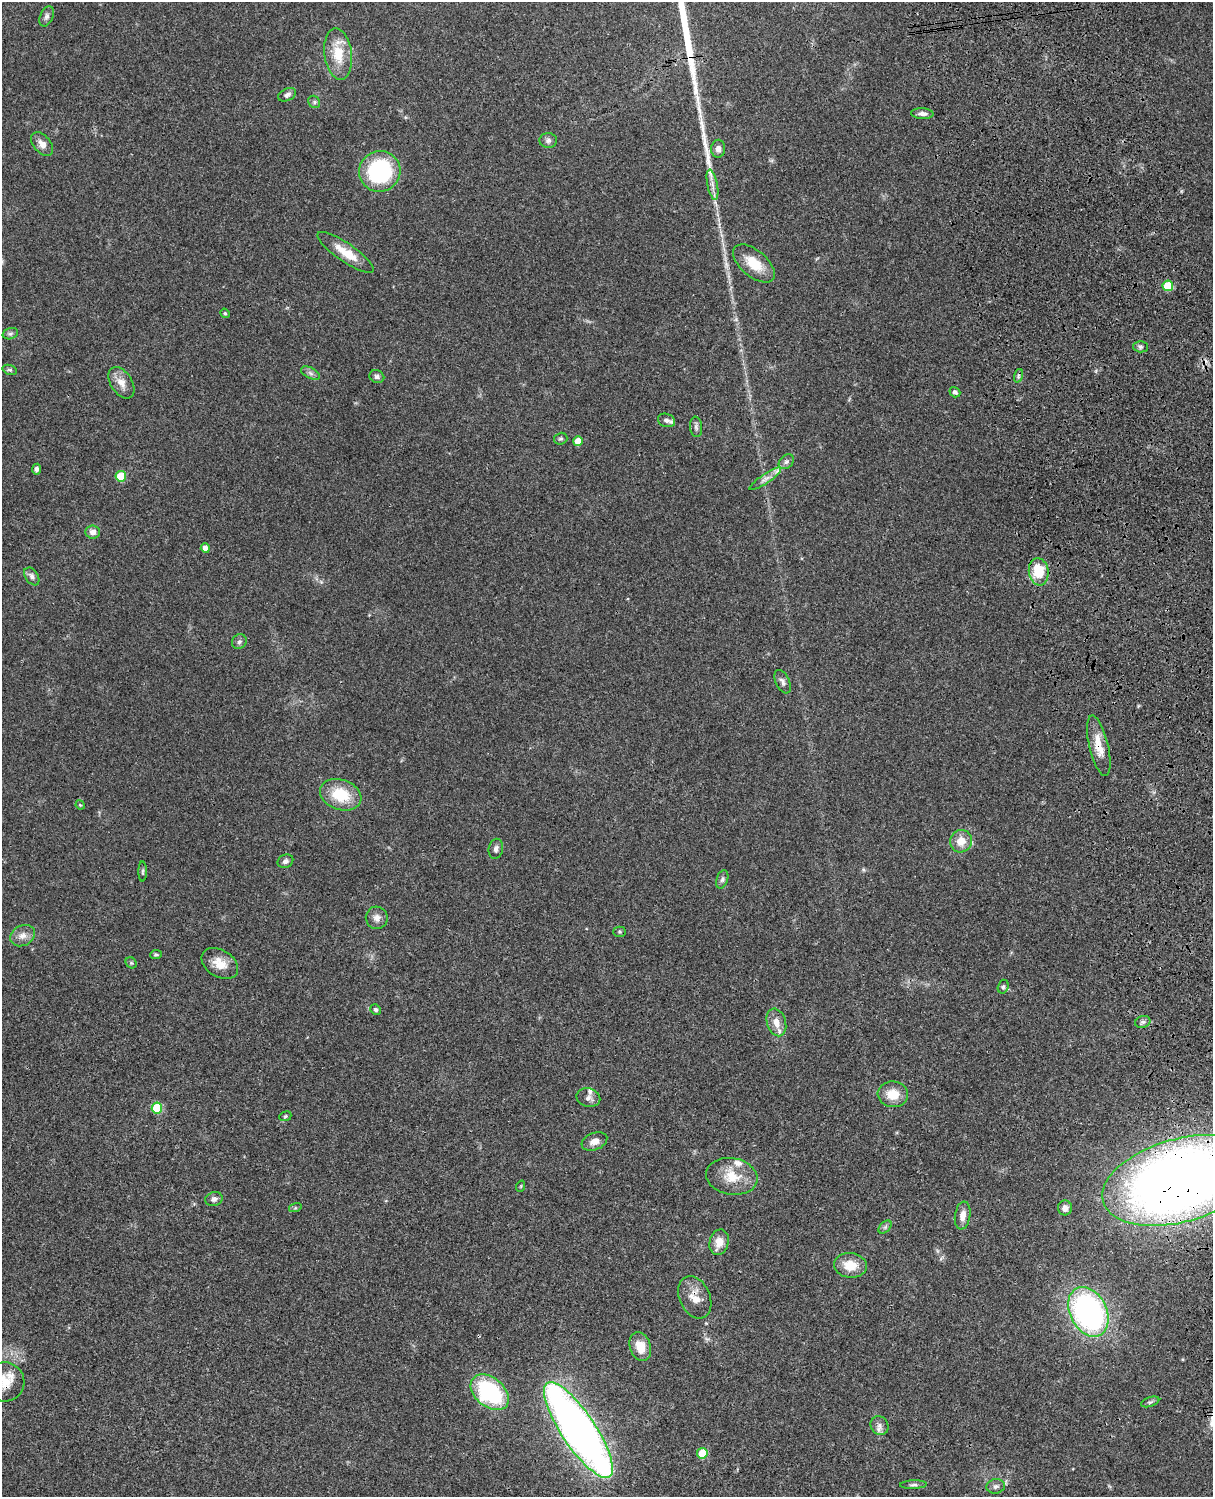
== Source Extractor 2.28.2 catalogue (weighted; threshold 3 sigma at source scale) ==
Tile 6 of 4 x 3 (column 2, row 2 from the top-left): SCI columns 1333-2543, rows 1772-3266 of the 5085 x 4925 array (HDU 1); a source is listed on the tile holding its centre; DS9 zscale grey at full resolution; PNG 1215 x 1499 px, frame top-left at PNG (2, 2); each listed source drawn as its Kron ellipse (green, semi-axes under 4 px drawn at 4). Shown black and unused: <1% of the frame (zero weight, under 3 of 4 exposures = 6% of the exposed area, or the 3 px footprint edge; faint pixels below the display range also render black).
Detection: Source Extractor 2.28.2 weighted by HDU 2 'WHT'; one run over the whole footprint, this tile lists its part. Background 0.0895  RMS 0.0062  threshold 0.0278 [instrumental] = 3 sigma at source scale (4.5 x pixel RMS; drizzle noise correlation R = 1.50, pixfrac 1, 0.05/0.05 arcsec/px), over >= 5 px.
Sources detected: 84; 1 inside a brighter object's white glare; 1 cosmic-ray / hot-pixel residue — neither listed nor drawn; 2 inside a brighter listed object's ellipse — not listed separately; the other 80 listed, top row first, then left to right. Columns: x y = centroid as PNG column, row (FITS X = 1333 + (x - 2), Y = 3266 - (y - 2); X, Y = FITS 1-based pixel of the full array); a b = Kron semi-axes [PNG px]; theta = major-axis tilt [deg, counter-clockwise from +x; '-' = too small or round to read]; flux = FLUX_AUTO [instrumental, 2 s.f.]
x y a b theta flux
47 16 11 6 66 2.1
338 54 26 13 -83 15
287 95 9 6 25 2
314 102 6 5 - 1.1
922 114 11 5 -3 2.5
548 140 9 7 2 2.1
42 144 14 8 -49 4.5
718 149 9 7 87 3
380 171 21 20 - 60
712 185 15 5 -79 3.6
346 252 33 9 -35 12
754 263 25 13 -40 14
1168 286 5 5 - 23
225 313 5 4 - 0.81
10 334 8 5 17 1.4
1140 347 7 5 -2 1.4
10 370 7 4 -17 0.99
310 373 10 5 -27 1.9
1018 376 7 4 72 1.3
377 377 7 6 - 1.7
121 383 17 10 -57 6.4
955 392 6 4 -36 1.7
666 420 9 6 -20 2.4
696 427 10 6 -83 1.9
561 439 7 6 - 1.1
578 441 5 5 - 8
786 462 8 6 44 1.8
37 469 5 4 - 1.8
121 476 5 5 - 20
765 479 19 4 34 3.4
93 532 7 6 - 3.7
205 548 4 4 - 3.1
1039 572 14 10 -82 19
32 576 10 6 -55 2.4
239 642 8 7 - 1.7
783 682 12 6 -64 2.4
1099 746 31 9 -77 10
341 795 21 15 -19 21
80 805 5 4 - 0.62
961 841 11 11 - 7.9
496 849 10 7 79 2.3
285 861 8 6 25 2
143 871 10 3 90 0.94
722 879 9 5 72 1.7
377 918 11 11 - 3.6
620 932 6 5 - 0.91
23 936 13 10 28 4.4
156 955 6 4 6 0.91
131 963 6 5 - 0.95
220 964 20 13 -32 9.2
1003 987 7 5 73 1.2
376 1010 5 5 - 1.3
776 1022 14 9 -73 6.2
1143 1022 8 6 20 1.5
893 1094 15 13 -5 11
588 1098 12 9 -15 2.8
157 1108 5 5 - 34
285 1116 6 4 22 0.93
594 1141 13 8 21 4.3
732 1176 26 18 -9 15
1180 1180 80 41 16 790
521 1186 6 3 71 0.53
214 1199 9 7 19 2.3
295 1208 6 4 18 0.77
1065 1208 7 7 - 3.1
963 1215 14 7 81 4.7
885 1227 8 5 45 1.3
719 1242 13 9 76 6.8
850 1265 16 12 -7 11
695 1297 22 15 -66 9.5
1088 1312 26 18 -63 160
640 1347 15 10 -72 9
4 1382 20 19 - 13
490 1392 22 14 -40 67
1150 1402 9 4 18 1.2
879 1426 10 8 -58 3
578 1430 56 17 -56 470
702 1453 5 5 - 18
913 1485 13 4 2 1.5
996 1486 9 7 10 2
Overlapping masked pixels (flux is a lower limit): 4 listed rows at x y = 1099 746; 1180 1180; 695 1297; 4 1382
Isophote crosses this tile's border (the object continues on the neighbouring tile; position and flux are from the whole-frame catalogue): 2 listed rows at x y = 1180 1180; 4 1382